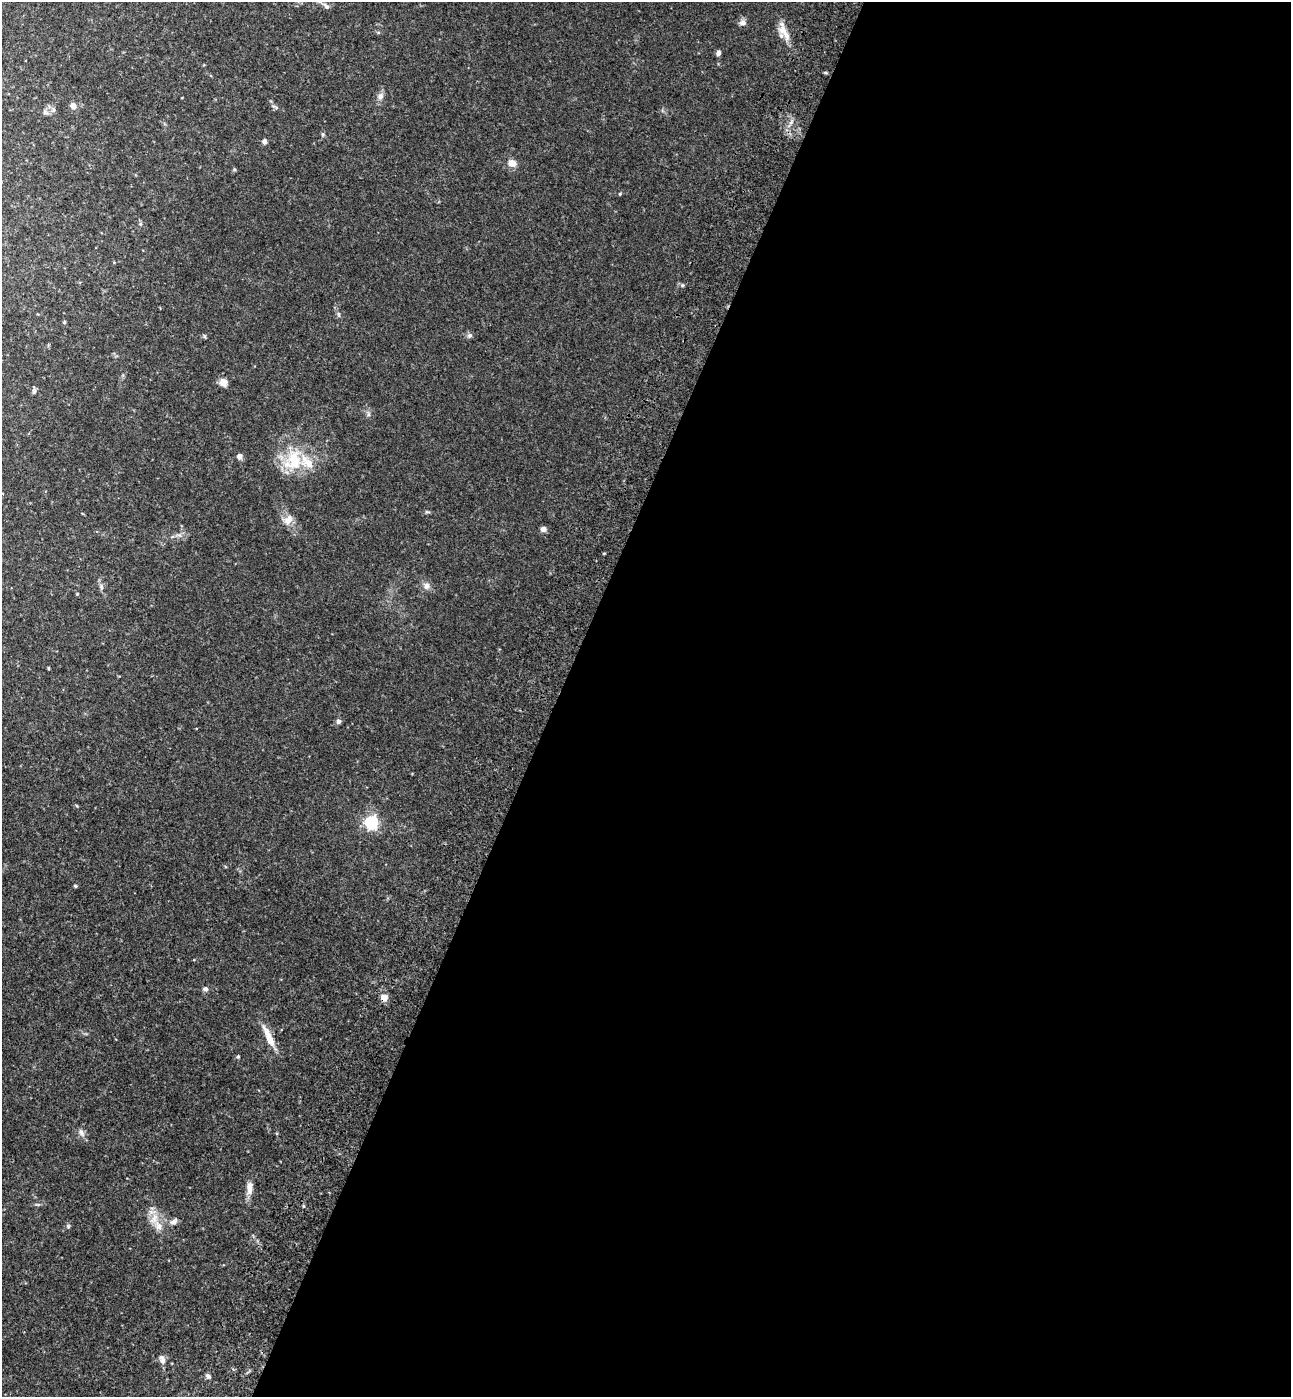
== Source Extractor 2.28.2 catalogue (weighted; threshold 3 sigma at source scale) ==
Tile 12 of 4 x 4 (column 4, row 3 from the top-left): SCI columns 4259-5547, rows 1458-2852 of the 5802 x 5712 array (HDU 1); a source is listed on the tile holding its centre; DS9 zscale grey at full resolution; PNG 1293 x 1399 px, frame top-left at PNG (2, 2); no overlay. Shown black and unused: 57% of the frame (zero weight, under 3 of 4 exposures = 6% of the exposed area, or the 3 px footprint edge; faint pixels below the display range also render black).
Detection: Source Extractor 2.28.2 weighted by HDU 2 'WHT'; one run over the whole footprint, this tile lists its part. Background 0.0419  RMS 0.0055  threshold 0.0248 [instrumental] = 3 sigma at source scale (4.5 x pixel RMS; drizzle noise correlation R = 1.50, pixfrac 1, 0.05/0.05 arcsec/px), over >= 5 px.
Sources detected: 50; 3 inside a brighter listed object's ellipse — not listed separately; the other 47 listed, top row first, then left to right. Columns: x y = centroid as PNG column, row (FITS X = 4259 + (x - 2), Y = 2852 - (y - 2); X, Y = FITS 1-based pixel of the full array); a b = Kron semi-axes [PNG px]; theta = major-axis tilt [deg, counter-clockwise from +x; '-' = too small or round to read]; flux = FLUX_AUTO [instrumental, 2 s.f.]
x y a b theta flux
326 6 16 6 -39 2.5
743 23 9 8 - 2.3
784 32 27 10 -60 7.1
718 53 6 5 - 1.7
380 96 10 8 63 2.5
73 106 7 6 - 3.4
275 107 11 3 -31 0.99
53 110 7 6 - 1.5
45 112 8 5 -29 1.4
323 134 6 5 - 0.81
264 141 5 5 - 2.1
512 163 8 7 - 5.1
620 194 4 4 - 0.51
140 224 5 4 - 0.72
682 285 5 3 - 0.67
338 314 6 4 -88 0.84
64 322 5 4 - 0.61
470 335 7 6 - 1.4
204 336 5 5 - 0.78
223 382 10 9 - 3.5
34 391 6 4 89 1.6
368 414 7 4 -72 1
239 456 7 6 - 2
295 459 36 25 39 25
427 512 6 4 -18 0.75
288 520 15 10 53 4.7
543 529 7 7 - 1.9
426 586 9 9 - 2.8
101 587 9 5 90 1.6
77 594 4 4 - 0.54
48 668 4 3 - 0.55
338 721 7 6 - 1.4
371 822 6 6 - 110
75 886 4 4 - 0.9
205 989 6 5 - 1.6
384 998 7 6 - 4.9
268 1036 35 8 -65 8.5
238 1057 5 4 - 0.82
81 1133 13 6 -63 2.2
250 1190 14 8 -89 4.2
37 1204 6 4 -19 0.75
303 1206 5 3 - 0.6
154 1219 18 10 59 6.2
174 1221 12 7 35 2.2
68 1226 6 5 - 0.88
162 1360 11 7 -73 2.8
208 1376 7 5 -28 1.4
Overlapping masked pixels (flux is a lower limit): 1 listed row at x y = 384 998